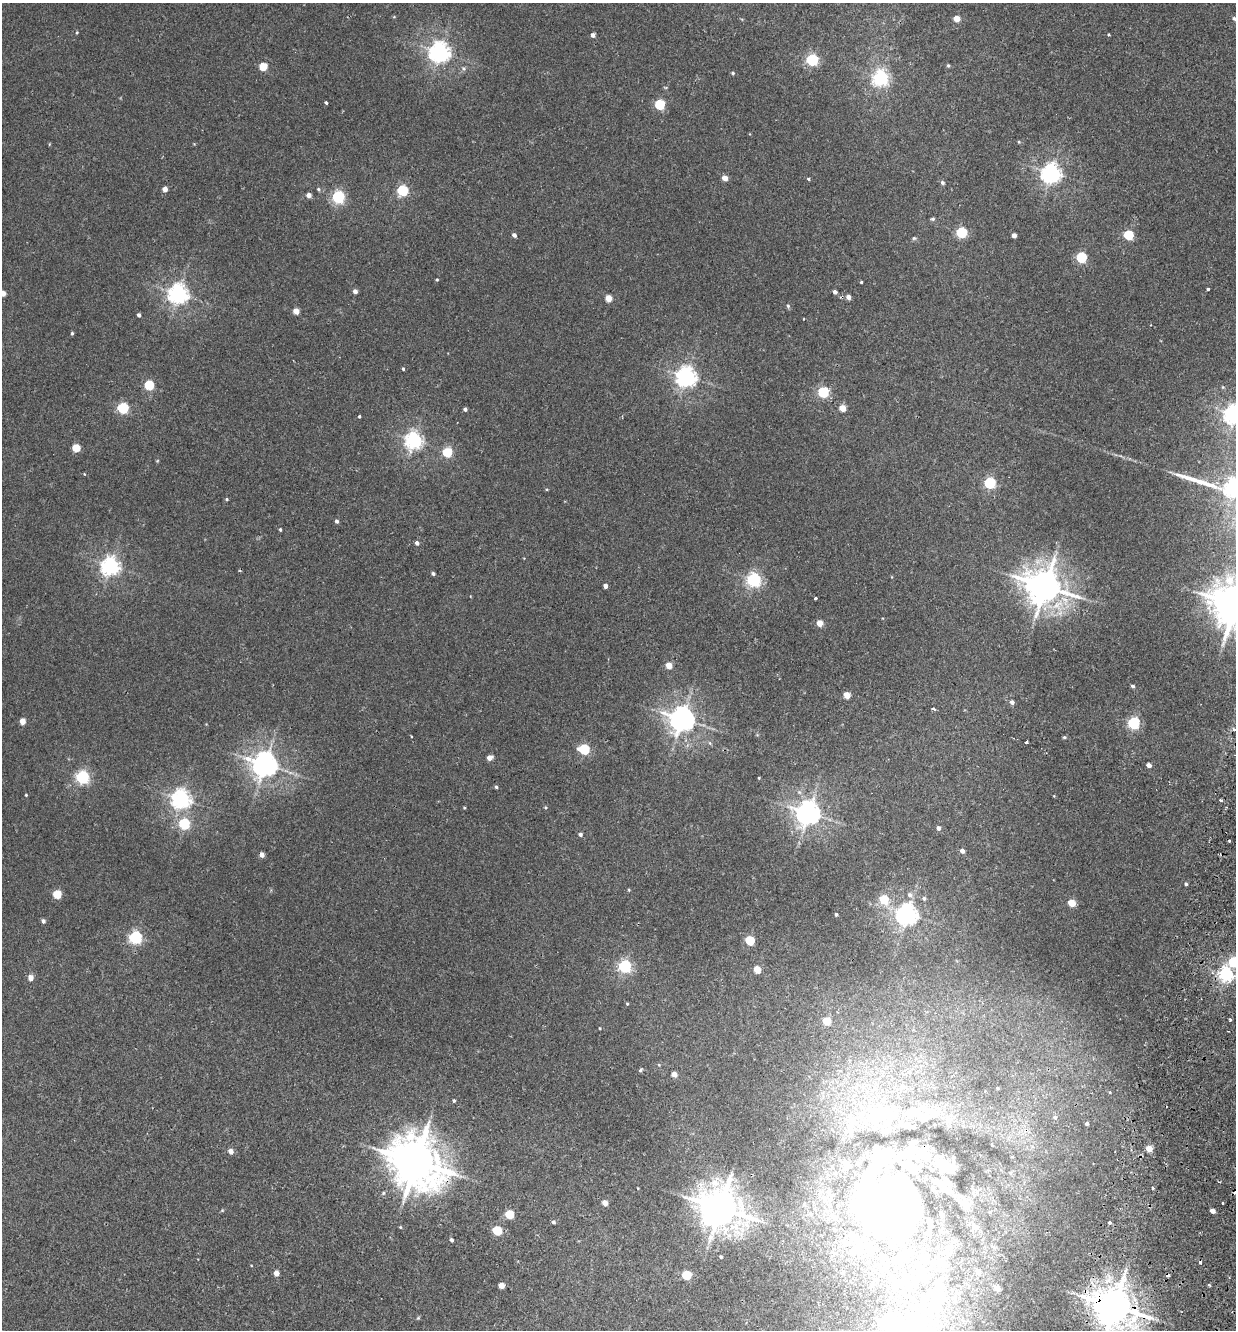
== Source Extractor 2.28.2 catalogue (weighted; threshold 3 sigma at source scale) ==
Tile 6 of 4 x 4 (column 2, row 2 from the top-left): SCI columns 1549-2782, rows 2677-4004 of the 5438 x 5356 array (HDU 1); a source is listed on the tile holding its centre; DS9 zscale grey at full resolution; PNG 1238 x 1332 px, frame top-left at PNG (2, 3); no overlay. Shown black and unused: <1% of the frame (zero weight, under 2 of 3 exposures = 3% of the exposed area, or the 3 px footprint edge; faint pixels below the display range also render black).
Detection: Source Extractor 2.28.2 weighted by HDU 2 'WHT'; one run over the whole footprint, this tile lists its part. Background 0.026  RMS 0.0068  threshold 0.0307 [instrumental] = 3 sigma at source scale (4.5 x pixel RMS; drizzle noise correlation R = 1.50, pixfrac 1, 0.05/0.05 arcsec/px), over >= 5 px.
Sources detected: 184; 11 inside a brighter object's white glare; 3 cosmic-ray / hot-pixel residue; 1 long thin detection or spike segment (spike, bleed or trail) — not listed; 7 inside a brighter listed object's ellipse — not listed separately; the other 162 listed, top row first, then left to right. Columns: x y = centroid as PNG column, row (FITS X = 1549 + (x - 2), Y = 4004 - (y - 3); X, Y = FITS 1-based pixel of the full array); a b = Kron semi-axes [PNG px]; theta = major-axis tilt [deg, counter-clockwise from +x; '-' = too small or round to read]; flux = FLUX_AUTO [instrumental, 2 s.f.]
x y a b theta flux
1234 18 5 4 - 1.3
957 19 5 4 - 9
77 32 4 4 - 0.61
593 35 4 4 - 2.6
439 52 7 7 - 400
812 60 5 5 - 94
948 65 5 4 - 0.79
263 67 5 5 - 21
463 69 7 6 - 1.5
733 73 5 4 - 0.92
881 78 6 6 - 200
326 103 3 3 - 1
660 104 5 5 - 52
1051 173 7 7 - 360
725 178 5 4 - 5.3
808 179 4 4 - 0.81
942 182 6 5 - 1.3
165 189 4 4 - 4.8
318 189 5 4 - 0.84
402 190 5 5 - 62
309 195 5 4 - 3.8
338 197 6 5 - 120
933 219 6 4 1 1
961 232 5 5 - 60
514 235 4 4 - 2.1
1014 235 4 4 - 3.7
1128 235 5 5 - 42
914 238 5 5 - 0.98
1081 257 5 5 - 57
437 280 4 3 - 0.74
861 282 3 3 - 0.77
1208 289 3 3 - 1.6
355 291 4 4 - 2.8
835 292 4 4 - 2
3 293 4 4 - 4.7
178 294 7 7 - 360
848 297 5 4 - 3.6
608 298 5 4 - 11
788 306 5 4 - 1.1
296 311 4 4 - 6.9
139 315 4 3 - 1.8
72 333 4 3 - 0.95
403 369 4 3 - 0.91
686 377 7 7 - 370
149 385 5 5 - 39
823 392 5 5 - 63
123 408 6 5 - 55
842 408 5 4 - 10
465 409 4 4 - 1.5
1234 414 7 7 - 350
359 416 4 3 - 0.75
413 440 6 6 - 260
76 448 5 5 - 23
447 452 5 5 - 35
84 474 3 3 - 0.48
990 483 5 5 - 72
1234 488 6 6 - 280
227 499 4 4 - 0.8
337 521 4 4 - 1.6
280 529 4 3 - 0.83
417 543 4 4 - 2.3
110 566 7 6 - 300
433 574 3 3 - 1.4
754 580 6 5 - 170
605 586 4 4 - 2.9
1045 586 11 10 - 1600
815 598 3 3 - 1.3
1235 605 16 12 -31 2300
820 623 4 4 - 9.4
669 665 5 4 - 11
1132 686 4 3 - 1.5
847 695 5 5 - 8.4
1012 702 5 5 - 2.4
934 709 4 3 - 5.3
682 719 8 7 - 710
22 721 4 4 - 7.9
1134 723 5 5 - 93
1064 737 4 4 - 0.99
1026 742 3 3 - 18
710 743 6 4 -70 0.94
584 749 6 5 - 59
489 758 5 4 - 4.8
265 764 8 8 - 750
1149 765 4 4 - 4
82 777 6 5 - 130
759 778 3 2 - 0.59
496 787 4 4 - 0.97
26 795 4 3 - 0.56
181 799 7 7 - 320
1221 800 3 3 - 1.8
545 807 4 3 - 0.64
464 808 3 3 - 0.64
808 813 7 7 - 650
184 824 5 5 - 66
938 828 4 4 - 2.3
580 834 4 4 - 1.6
1229 841 3 2 - 0.86
962 851 5 4 - 3.1
262 855 4 4 - 4.5
1186 884 4 3 - 1.1
57 894 5 5 - 28
910 895 7 6 - 2.4
924 898 6 5 - 1.6
884 900 6 5 - 25
1071 903 5 4 - 15
836 914 4 3 - 1
907 914 7 7 - 450
43 921 4 4 - 1.8
135 937 6 5 - 120
750 940 5 5 - 33
1234 962 5 5 - 47
625 966 6 6 - 110
757 970 5 4 - 13
1226 974 6 6 - 170
31 978 5 5 - 5
627 1004 4 4 - 0.67
1230 1019 3 3 - 1.1
827 1021 5 5 - 17
600 1028 3 2 - 0.5
640 1070 5 4 - 0.98
909 1072 7 5 -10 2.2
674 1074 4 4 - 4.8
997 1088 4 3 - 0.59
454 1100 4 3 - 1
888 1115 66 31 4 74
1055 1117 6 5 - 1.1
1087 1123 4 4 - 1.3
992 1145 3 2 - 0.41
1149 1149 5 4 - 9.9
231 1151 5 4 - 4.8
904 1154 44 13 21 19
416 1162 16 13 -41 3100
944 1164 21 14 -28 13
845 1165 11 7 -59 2.8
912 1169 21 14 -56 13
939 1182 24 9 -24 7.7
898 1186 15 11 47 250
1153 1188 3 3 - 0.94
605 1203 5 4 - 6.9
1223 1203 3 2 - 0.88
720 1208 13 11 -30 1900
222 1210 5 4 - 0.66
1212 1211 4 4 - 3.6
509 1215 5 5 - 25
553 1222 5 4 - 1.3
1109 1222 3 3 - 2.1
400 1227 4 4 - 0.61
975 1227 8 7 - 3.4
497 1230 5 5 - 32
451 1240 4 3 - 1.6
907 1254 37 16 44 28
721 1257 3 3 - 0.86
978 1272 6 5 - 3.8
276 1273 4 4 - 5.7
843 1273 3 3 - 1.3
686 1275 5 5 - 32
501 1285 4 4 - 7.1
1209 1285 3 2 - 2.1
997 1288 5 4 - 6
1114 1306 12 10 -36 2200
418 1318 6 4 19 0.72
892 1323 7 7 - 180
Overlapping masked pixels (flux is a lower limit): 3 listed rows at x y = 416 1162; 720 1208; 1114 1306
Isophote crosses this tile's border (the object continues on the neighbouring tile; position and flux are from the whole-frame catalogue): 8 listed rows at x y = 1234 18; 3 293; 1234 414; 1234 488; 1235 605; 1234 962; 1114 1306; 892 1323